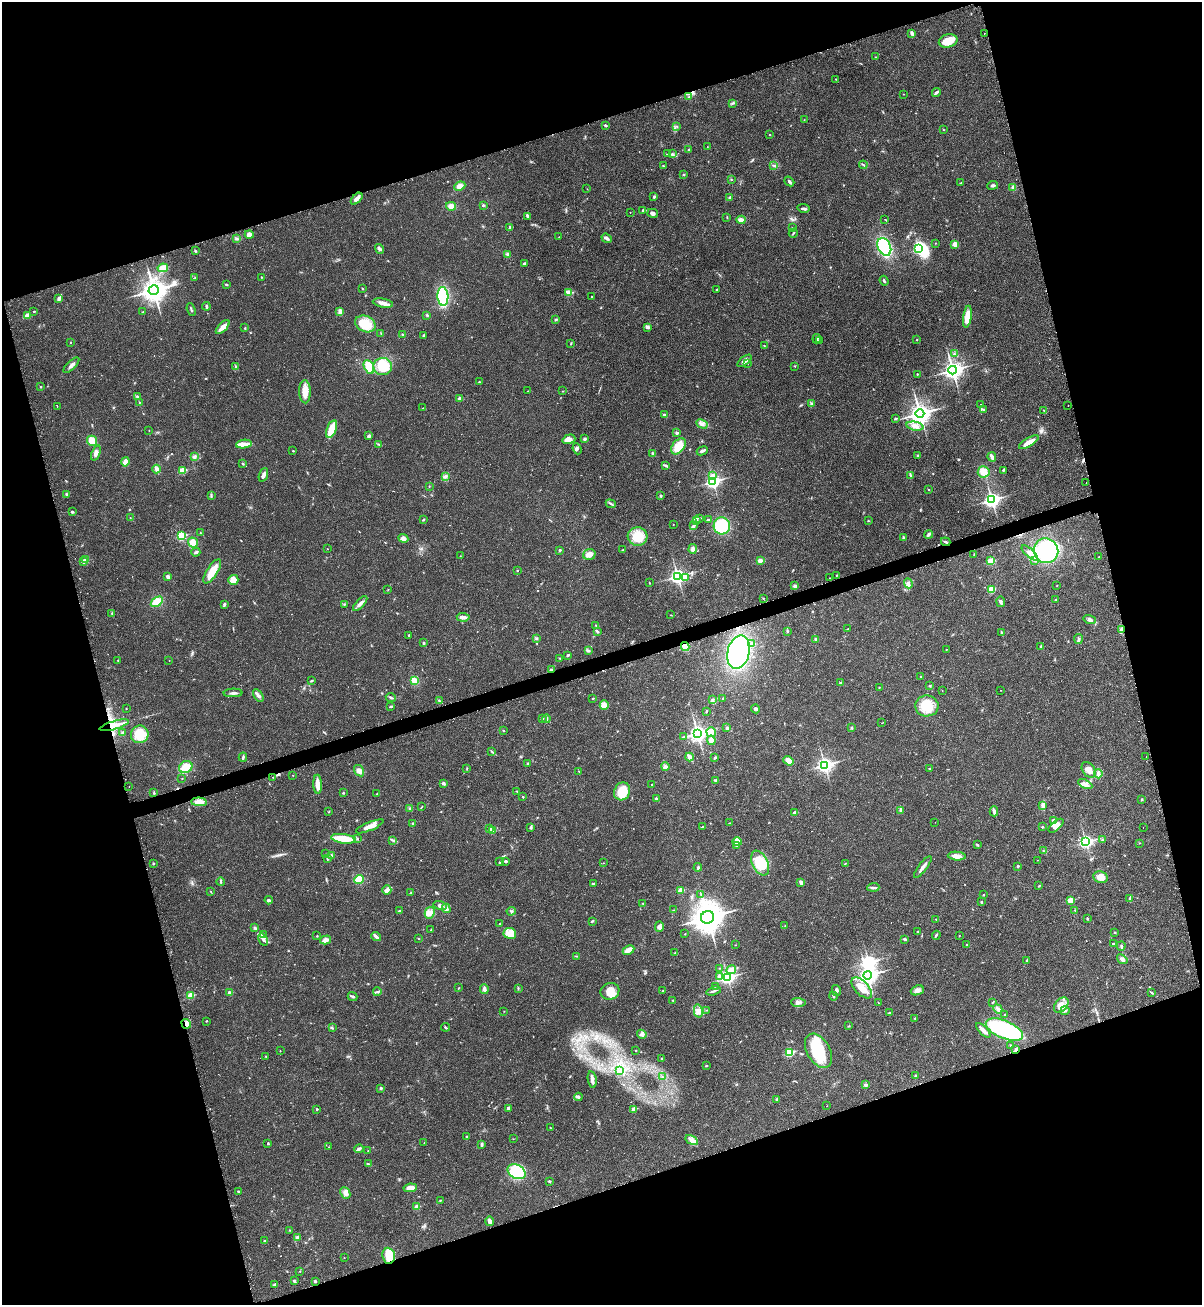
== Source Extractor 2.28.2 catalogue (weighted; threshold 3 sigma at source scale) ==
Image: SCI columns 201-4999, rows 36-5246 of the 5295 x 5264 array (HDU 1 of 3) = the unmasked area's bounding box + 8 px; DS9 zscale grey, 4 x 4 block average (1 PNG px = mean of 4 x 4 image px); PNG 1204 x 1307 px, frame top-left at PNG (2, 2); each listed source drawn as its Kron ellipse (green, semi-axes under 4 px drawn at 4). Shown black and unused: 35% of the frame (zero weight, under 2 of 3 exposures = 2% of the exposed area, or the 3 px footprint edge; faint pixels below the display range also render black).
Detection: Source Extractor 2.28.2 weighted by HDU 2 'WHT'. Background 0.0204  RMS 0.0038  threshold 0.0172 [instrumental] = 3 sigma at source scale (4.5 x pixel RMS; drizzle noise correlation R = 1.50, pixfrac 1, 0.05/0.05 arcsec/px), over >= 5 px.
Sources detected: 596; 1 too faint to see at this stretch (4 x 4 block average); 7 inside a brighter object's white glare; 10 cosmic-ray / hot-pixel residue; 1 long thin detection or spike segment (spike, bleed or trail) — neither listed nor drawn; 7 coinciding with a brighter row at this scale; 10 inside a brighter listed object's ellipse — not listed separately; of the other 560, all 500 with FLUX_AUTO >= 0.629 (the completeness limit of this list) listed and drawn (60 fainter detections not listed), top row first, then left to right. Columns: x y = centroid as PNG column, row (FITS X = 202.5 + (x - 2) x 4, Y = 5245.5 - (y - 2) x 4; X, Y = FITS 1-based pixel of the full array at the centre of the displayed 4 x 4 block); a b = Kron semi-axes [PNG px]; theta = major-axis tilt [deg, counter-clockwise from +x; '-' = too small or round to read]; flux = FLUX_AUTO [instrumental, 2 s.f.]
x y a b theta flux
912 33 4 3 - 4.5
984 33 2 2 - 1.4
948 41 9 6 14 37
875 57 2 2 - 1.7
836 79 2 2 - 1.2
936 93 4 2 - 3.9
903 94 2 2 - 0.86
689 97 3 2 - 1.9
732 103 2 2 - 1.6
804 120 2 2 - 0.63
605 125 4 2 - 2.8
677 126 2 2 - 0.87
943 130 2 2 - 0.97
769 135 2 2 - 2
707 147 2 2 - 0.63
689 150 2 2 - 1.6
667 154 3 2 - 1.9
672 154 4 3 - 3.5
774 165 2 2 - 1.1
863 165 4 2 - 2
663 166 2 2 - 1.9
684 174 2 2 - 1.9
731 179 2 2 - 0.8
789 181 5 2 - 3.8
961 183 3 2 - 1
993 185 5 2 - 3.8
460 186 6 3 24 15
1013 187 3 3 - 3.9
587 189 2 2 - 0.68
654 197 3 2 - 2.7
730 197 3 3 - 3.7
357 199 7 3 45 8.5
483 205 3 2 - 2.3
451 206 5 3 - 17
803 208 6 2 -11 4.5
643 211 4 2 - 2.7
630 212 2 2 - 0.71
653 213 5 3 - 5.5
527 216 4 3 - 5.2
727 217 2 2 - 1.1
885 219 2 2 - 0.69
741 220 4 3 - 15
509 227 3 2 - 1.7
792 228 2 2 - 1.4
793 233 5 2 - 1.8
249 234 4 4 - 9.4
559 237 2 2 - 1.1
607 238 5 3 - 5.1
237 239 3 2 - 2.1
935 243 2 2 - 0.78
955 244 2 2 - 41
884 247 9 6 -65 120
379 249 5 3 - 5
918 249 3 2 - 190
195 251 3 2 - 1.8
507 254 2 2 - 2.4
524 263 2 2 - 6
163 268 5 4 - 16
195 277 2 2 - 1.3
261 277 2 2 - 1.1
884 281 5 2 - 2.6
226 284 3 2 - 1.9
362 289 2 2 - 1.7
716 289 2 2 - 0.96
154 290 5 4 - 1900
569 293 2 2 - 49
443 296 9 5 -86 130
592 296 2 2 - 2.1
59 298 4 3 - 5.9
383 303 10 4 -10 11
206 306 4 2 - 3.3
191 310 6 2 -71 3
34 311 2 2 - 1.9
340 311 2 2 - 1.6
143 312 2 2 - 0.99
27 315 2 2 - 46
427 315 2 2 - 2.9
967 317 11 4 81 33
556 319 3 2 - 2.4
365 324 11 8 -23 40
223 327 9 3 44 18
647 327 4 3 - 5.4
245 328 2 2 - 1.5
381 333 2 2 - 0.94
403 335 2 2 - 4.2
423 336 3 2 - 3.4
817 339 5 3 - 3.5
917 340 2 2 - 1.8
819 341 2 2 - 2.4
70 342 2 2 - 1.1
571 343 3 2 - 1.2
764 346 3 2 - 0.89
954 354 2 2 - 0.82
744 361 8 3 38 11
748 363 2 2 - 0.82
71 365 10 3 44 7.7
235 366 3 2 - 2.1
383 366 9 8 - 62
795 366 2 2 - 1
369 367 7 5 -64 49
953 370 4 3 - 870
917 374 2 2 - 1.4
479 382 2 2 - 2.5
40 387 2 2 - 1.1
528 391 3 2 - 1.5
563 391 2 2 - 0.87
305 392 11 6 -88 26
137 396 2 2 - 2
460 399 2 2 - 16
139 402 2 2 - 0.9
811 404 3 2 - 2.4
981 404 2 2 - 3.7
1068 405 2 2 - 1
57 407 2 2 - 1
423 408 2 2 - 1
983 409 3 2 - 2
1044 410 2 2 - 0.98
920 413 4 4 - 1300
664 415 2 2 - 8
896 419 2 2 - 1
702 424 6 4 -27 8.2
915 426 8 3 -10 11
331 429 9 4 71 38
149 431 2 2 - 0.76
677 433 2 2 - 11
369 436 3 2 - 5.3
569 439 6 4 17 13
584 439 4 3 - 3.1
92 441 5 4 - 28
1029 442 11 3 30 19
244 444 8 3 7 11
379 444 4 2 - 2.3
678 446 9 6 52 41
577 449 5 3 - 4.4
293 451 2 2 - 2.6
702 451 6 2 24 5.8
96 453 8 3 69 10
653 453 4 2 - 3.3
918 456 3 2 - 3.2
195 457 4 2 - 3.5
992 457 4 2 - 9.3
125 462 4 3 - 11
243 464 3 2 - 1.7
666 466 2 2 - 1.7
157 469 4 4 - 5.9
182 470 2 2 - 90
1003 470 4 2 - 2
984 472 6 5 - 19
263 475 7 3 70 8.1
445 476 4 2 - 3.1
713 476 2 2 - 23
911 476 2 2 - 1.5
713 481 3 2 - 550
1086 483 2 2 - 1.6
429 486 2 2 - 0.78
928 489 2 2 - 1.4
66 494 3 2 - 2
211 495 2 2 - 2
661 496 2 2 - 4
992 500 3 3 - 660
611 504 5 2 - 2.5
72 512 3 2 - 2.9
130 517 2 2 - 0.8
700 518 2 2 - 0.88
423 519 3 2 - 2.6
709 519 2 2 - 1.2
697 520 4 2 - 4
868 521 2 2 - 2.5
673 524 2 2 - 0.77
694 525 3 2 - 2.5
722 526 8 8 - 100
200 533 2 2 - 1
929 534 4 2 - 6.3
181 536 3 2 - 150
638 536 10 9 - 46
403 538 5 4 - 8.5
903 538 3 2 - 1.4
946 542 5 2 - 3.5
193 543 5 4 - 19
327 549 2 2 - 0.68
693 549 5 4 - 7.8
559 550 2 2 - 5.4
623 550 3 2 - 1.3
1046 551 12 12 - 170
196 552 4 2 - 4.5
1030 553 10 4 -42 13
589 554 6 5 - 10
974 554 2 2 - 1.2
460 556 2 2 - 0.78
1099 557 2 2 - 2.1
85 560 2 2 - 19
760 560 2 2 - 29
83 561 2 2 - 20
991 561 2 2 - 68
1035 561 2 2 - 2
517 570 2 2 - 3
212 571 14 5 57 35
836 575 2 2 - 0.66
678 576 3 3 - 710
168 577 3 3 - 6.2
685 578 2 2 - 4.8
830 578 2 2 - 0.94
233 580 5 5 - 16
649 582 2 2 - 1
908 583 5 3 - 5.1
1057 585 2 2 - 0.71
795 586 4 3 - 5.1
388 589 2 2 - 0.77
992 589 4 3 - 28
763 598 2 2 - 2
1056 600 3 2 - 1.2
157 602 7 4 34 35
1001 602 5 3 - 4
224 604 4 2 - 4.1
344 604 2 2 - 1.2
360 604 9 3 47 11
112 614 3 2 - 2
671 615 2 2 - 0.88
463 617 6 3 -2 12
1090 620 6 3 -17 7.8
596 625 3 2 - 0.99
848 629 3 2 - 1.2
1122 629 3 2 - 3
787 631 3 2 - 2
598 632 2 2 - 2.1
1001 633 4 2 - 2.3
409 635 2 2 - 1.3
536 638 3 2 - 2.3
816 639 3 2 - 3
1078 639 5 2 - 5.3
424 643 3 2 - 2.6
751 644 2 2 - 13
685 646 4 3 - 32
1041 646 3 3 - 2.7
946 649 2 2 - 1
588 651 4 2 - 3.1
739 652 17 11 76 310
568 655 3 2 - 4.1
559 658 2 2 - 0.98
169 660 2 2 - 0.68
118 661 2 2 - 1.1
551 670 3 2 - 3.5
921 677 2 2 - 2.7
414 680 4 3 - 23
311 681 3 2 - 2.5
840 683 2 2 - 6.4
930 686 3 2 - 1.7
879 687 2 2 - 0.82
942 690 2 2 - 0.75
1000 690 2 2 - 1.4
233 693 9 2 2 6.6
258 696 7 3 -57 7.8
391 697 5 2 - 2.6
593 698 2 2 - 3.8
723 698 2 2 - 0.88
713 700 3 2 - 2.3
439 701 2 2 - 0.93
604 705 5 4 - 17
391 706 4 2 - 2.7
927 706 11 10 - 59
126 709 2 2 - 1.4
756 709 4 2 - 3.4
706 711 3 2 - 1.7
542 718 2 2 - 3
546 719 4 2 - 3.3
882 723 2 2 - 0.72
114 725 15 2 16 26
727 728 4 3 - 4
852 728 3 2 - 2.4
503 731 3 2 - 1.4
711 732 5 4 - 13
123 733 2 2 - 5.7
697 733 4 3 - 810
140 734 9 8 - 51
683 737 4 2 - 2.3
711 740 5 4 - 9.9
492 752 4 2 - 2.2
243 757 4 2 - 3.5
689 757 4 2 - 18
1146 757 2 2 - 1.6
715 758 4 2 - 2.6
788 761 5 3 - 20
528 764 3 2 - 3
825 765 4 3 - 660
186 767 7 5 32 34
665 767 4 3 - 4.6
930 768 2 2 - 1.1
467 769 2 2 - 1.4
1089 770 9 6 -54 18
359 771 6 4 -55 12
579 771 3 2 - 1.3
1098 774 4 3 - 4.9
293 775 2 2 - 0.69
273 777 2 2 - 1.5
182 779 2 2 - 1.1
716 781 2 2 - 5.5
443 783 3 3 - 4.7
318 784 9 4 -87 19
651 784 2 2 - 0.89
1085 784 8 4 -26 10
129 786 2 2 - 1.2
517 791 2 2 - 0.94
622 791 9 8 - 54
154 793 3 2 - 1.3
343 793 3 2 - 1.6
377 794 3 2 - 1.3
523 797 2 2 - 2.5
656 798 2 2 - 5.2
1142 799 3 2 - 1.4
199 802 8 4 -3 19
1043 805 3 2 - 2.9
421 807 2 2 - 0.87
410 809 3 2 - 3.1
901 810 3 2 - 8.5
329 811 2 2 - 1.2
994 811 5 3 - 4.9
795 813 2 2 - 25
1053 820 3 3 - 3.7
935 822 2 2 - 0.92
729 823 2 2 - 0.7
413 824 3 2 - 2.2
370 826 15 3 22 20
1056 826 9 4 41 14
702 827 3 2 - 1.1
1042 827 2 2 - 3.5
490 828 3 2 - 2.5
531 828 3 3 - 2.8
1143 828 2 2 - 1.1
493 830 3 3 - 16
357 838 3 2 - 1.4
343 839 12 4 -8 48
392 840 2 2 - 1.2
1102 840 3 2 - 1
737 842 4 4 - 8.5
1086 842 3 3 - 480
1139 843 2 2 - 0.68
977 844 4 2 - 2.2
736 846 2 2 - 1.5
1043 850 2 2 - 1.3
325 854 2 2 - 0.87
331 855 3 2 - 1.6
957 856 9 4 -5 14
328 859 3 2 - 2.5
1037 860 2 2 - 0.7
506 861 3 2 - 4.2
500 862 2 2 - 2.5
153 863 2 2 - 4.7
604 863 2 2 - 0.67
760 863 13 8 -65 69
845 864 3 2 - 1.2
1018 866 2 2 - 5.4
698 867 4 2 - 2.7
923 867 13 2 53 11
1100 877 7 5 -10 23
359 879 5 4 - 36
221 882 4 2 - 2.4
801 882 4 3 - 6.9
593 884 2 2 - 2.7
1039 886 3 2 - 1.8
873 887 6 2 4 4.6
387 890 5 3 - 10
681 890 2 2 - 40
211 891 2 2 - 0.8
411 892 3 2 - 1.4
701 894 2 2 - 0.79
983 895 2 2 - 1.4
1130 898 3 2 - 3.3
269 900 4 3 - 3.1
1070 900 2 2 - 59
981 902 2 2 - 2.4
643 903 2 2 - 1.2
440 906 6 4 -17 8.9
446 908 4 3 - 7.8
673 910 2 2 - 0.8
399 911 2 2 - 3.4
511 911 4 2 - 3.1
1075 911 2 2 - 0.83
430 913 6 5 - 12
708 917 7 6 - 3400
936 919 2 2 - 0.8
1087 919 3 2 - 2
592 921 4 2 - 2.7
500 923 2 2 - 0.91
659 926 5 4 - 6.8
785 926 2 2 - 1.2
255 928 3 3 - 3
431 930 2 2 - 1.3
918 931 2 2 - 1.4
1115 932 2 2 - 1.7
510 933 6 5 - 15
263 934 2 2 - 1
685 934 2 2 - 1.6
936 935 4 2 - 2.8
317 936 2 2 - 1.3
376 936 5 3 - 6.7
959 936 2 2 - 0.94
418 939 2 2 - 0.73
905 939 4 2 - 2.8
263 940 6 3 -58 7.3
325 940 6 3 16 14
1113 943 2 2 - 3
967 944 2 2 - 1.3
735 945 2 2 - 0.72
1121 946 5 2 - 2.7
628 950 6 4 26 15
675 953 2 2 - 1.2
576 956 2 2 - 1.3
1122 959 5 3 - 6.4
1027 960 2 2 - 1.5
719 968 2 2 - 1
731 970 5 3 - 21
867 975 4 3 - 960
719 976 3 3 - 4.2
727 977 3 2 - 530
715 986 2 2 - 0.65
459 988 2 2 - 1.1
518 988 3 2 - 1.8
862 988 13 7 -46 26
484 989 5 3 - 7.5
917 990 7 4 22 9.6
610 991 9 8 - 31
663 991 2 2 - 0.85
714 991 8 2 17 3.5
836 991 5 3 - 5.5
377 992 4 2 - 3.7
230 993 2 2 - 26
1152 993 2 2 - 0.82
190 995 2 2 - 64
353 996 5 2 - 4.2
833 996 4 2 - 2.7
673 1000 3 2 - 1.5
798 1002 7 4 -3 9.1
993 1002 3 2 - 1.6
878 1003 2 2 - 0.85
1061 1005 9 6 50 18
998 1009 5 3 - 5.1
707 1010 2 2 - 0.98
504 1011 2 2 - 0.67
698 1011 6 4 -77 11
1065 1011 4 2 - 4
889 1013 3 2 - 2.2
1005 1015 3 2 - 1.3
915 1018 2 2 - 3.1
206 1021 2 2 - 1.3
186 1024 5 4 - 9.1
849 1026 2 2 - 1.1
446 1027 4 2 - 2.4
332 1028 2 2 - 1.3
983 1030 9 3 -46 10
1004 1030 20 9 -23 230
642 1034 5 3 - 5.3
1011 1045 2 2 - 1.2
636 1050 2 2 - 0.87
1015 1050 3 3 - 4.8
280 1051 2 2 - 0.8
818 1051 19 11 -60 87
789 1052 3 2 - 150
266 1056 2 2 - 1.1
662 1058 2 2 - 1.8
706 1066 3 2 - 1.7
620 1071 2 2 - 0.88
915 1076 3 2 - 2.8
662 1077 2 2 - 0.88
592 1079 8 3 -80 11
865 1085 2 2 - 13
381 1088 2 2 - 6
578 1097 4 3 - 4.9
777 1099 3 2 - 2.8
827 1106 2 2 - 1.1
508 1108 3 2 - 4.4
317 1109 2 2 - 4.1
634 1109 2 2 - 31
550 1127 2 2 - 0.97
467 1137 2 2 - 1.1
513 1139 2 2 - 0.64
692 1140 7 4 -33 9.2
268 1143 3 2 - 2.2
424 1143 2 2 - 0.65
482 1145 3 3 - 2.6
329 1147 2 2 - 0.66
359 1149 4 2 - 6.5
368 1151 2 2 - 0.64
368 1164 3 2 - 2.3
516 1172 9 7 -28 99
549 1181 2 2 - 3.3
410 1188 7 4 8 19
238 1191 3 2 - 2.2
345 1193 6 4 -65 9.8
440 1200 2 2 - 0.98
417 1207 2 2 - 37
489 1221 5 3 - 9.7
290 1230 2 2 - 0.77
297 1237 2 2 - 9
265 1241 2 2 - 2.7
389 1256 8 6 -83 34
344 1258 2 2 - 0.74
300 1271 2 2 - 0.77
294 1281 2 2 - 4.7
315 1281 2 2 - 5.1
275 1285 3 3 - 5.6
Overlapping masked pixels (flux is a lower limit): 7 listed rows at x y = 946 542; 1122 629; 685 646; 551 670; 114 725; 186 1024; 1015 1050
Diffuse or blended objects may show on this block-average render without a row.